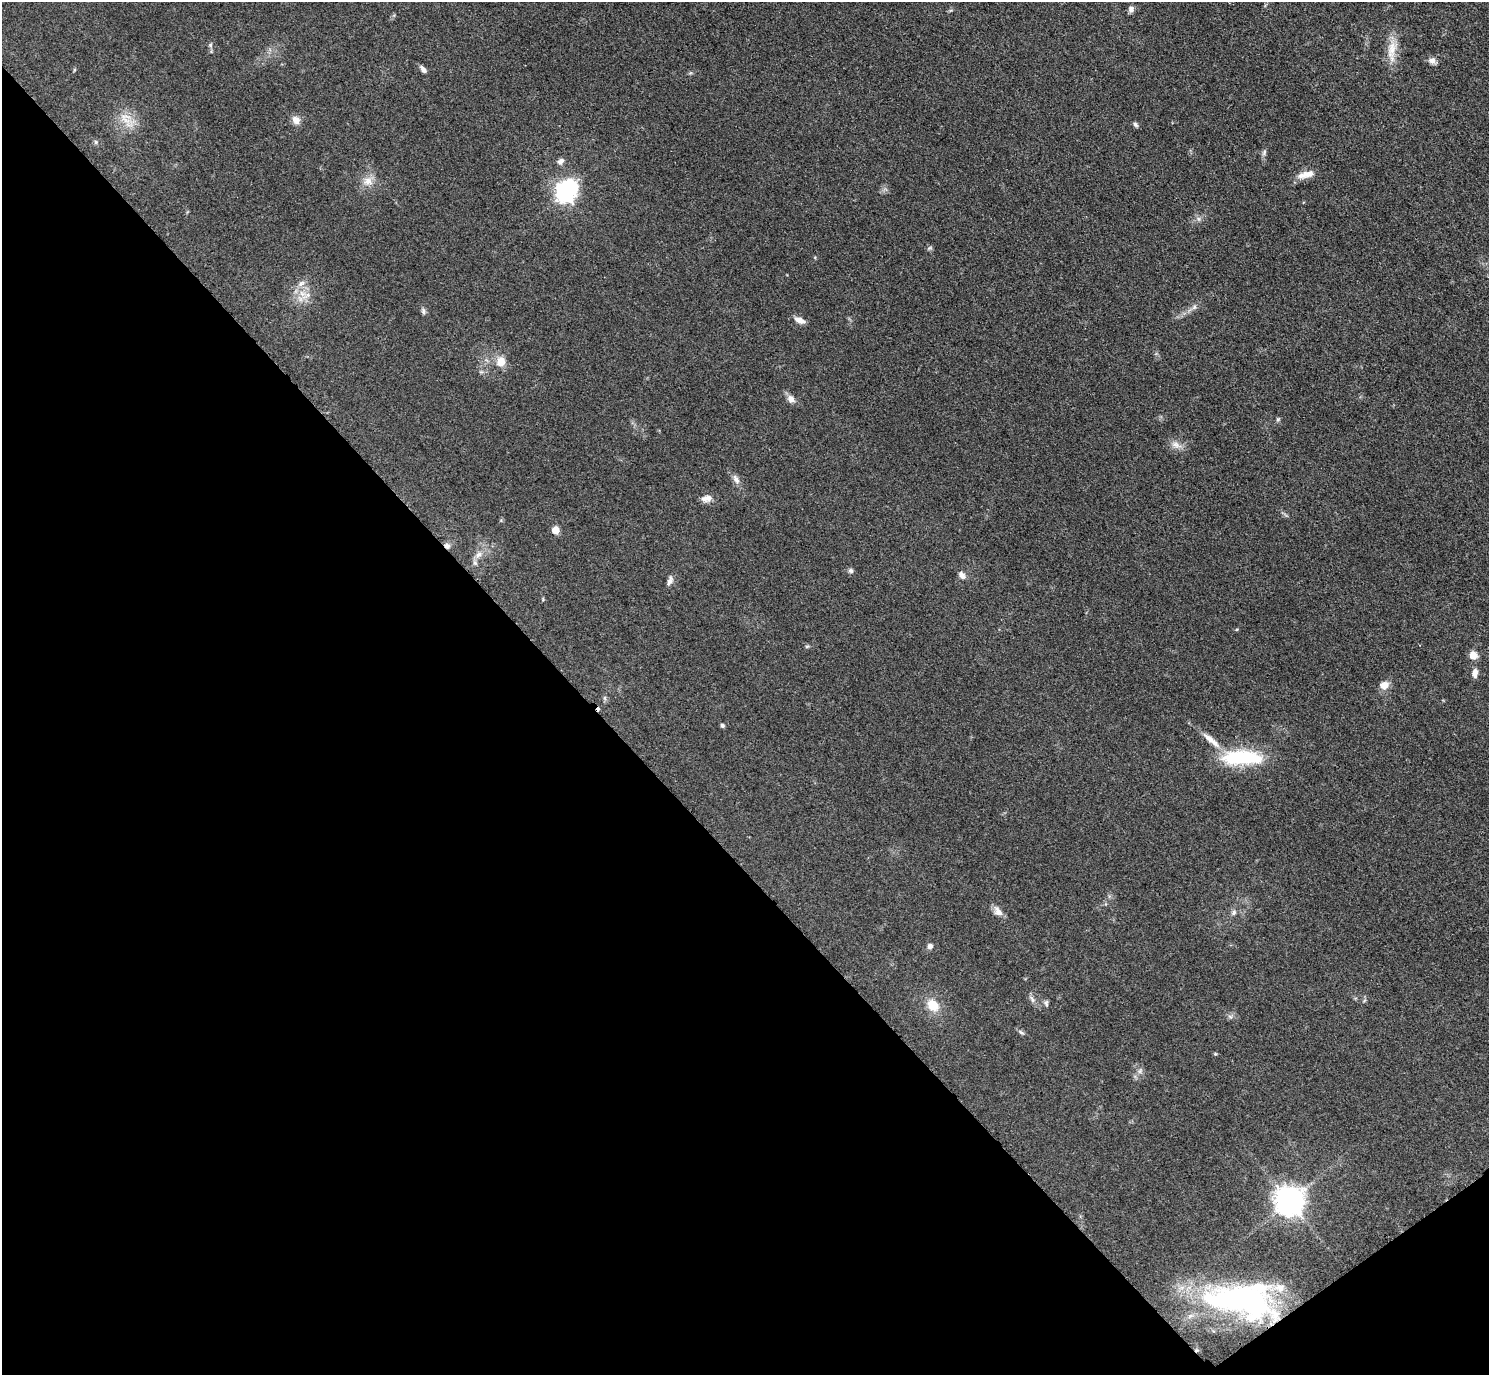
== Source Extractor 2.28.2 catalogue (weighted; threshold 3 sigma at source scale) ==
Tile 14 of 4 x 4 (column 2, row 4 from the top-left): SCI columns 1503-2989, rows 313-1685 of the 5979 x 5976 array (HDU 1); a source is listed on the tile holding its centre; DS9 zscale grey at full resolution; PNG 1491 x 1377 px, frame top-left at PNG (2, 2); no overlay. Shown black and unused: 40% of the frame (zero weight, under 3 of 4 exposures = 2% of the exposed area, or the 3 px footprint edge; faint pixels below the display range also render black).
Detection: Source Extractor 2.28.2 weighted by HDU 2 'WHT'; one run over the whole footprint, this tile lists its part. Background 0.0454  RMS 0.006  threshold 0.0271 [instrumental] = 3 sigma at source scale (4.5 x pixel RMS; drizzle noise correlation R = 1.50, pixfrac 1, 0.05/0.05 arcsec/px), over >= 5 px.
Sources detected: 54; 2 cosmic-ray / hot-pixel residue — not listed; the other 52 listed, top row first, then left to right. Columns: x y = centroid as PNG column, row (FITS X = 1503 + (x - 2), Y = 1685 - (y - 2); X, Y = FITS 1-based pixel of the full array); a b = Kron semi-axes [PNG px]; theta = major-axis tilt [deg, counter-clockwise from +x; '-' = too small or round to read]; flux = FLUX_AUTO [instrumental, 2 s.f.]
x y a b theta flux
1131 9 8 6 86 2.3
210 45 6 5 - 1
1392 51 36 12 84 11
1432 61 9 7 -28 3
423 69 10 5 -51 2.4
74 70 6 3 72 0.57
126 119 25 13 -47 10
296 120 11 9 -56 4
1135 124 8 5 -51 1.3
96 142 6 5 - 0.98
1264 153 8 6 74 1.5
561 161 9 6 43 2.3
1308 174 25 9 17 6.6
368 181 14 12 12 6
565 192 9 8 - 270
929 248 7 5 12 1
301 283 11 6 37 2.9
306 296 18 6 24 5
1194 307 7 6 - 1.7
423 311 9 5 -88 1.5
799 320 13 6 -26 4.2
501 362 11 9 79 7.8
791 399 11 8 -50 3.5
1278 419 5 5 - 0.94
1176 445 16 8 -22 4.3
736 479 14 7 -59 3.2
708 498 13 10 23 4
555 530 5 5 - 10
447 546 8 7 - 2.4
478 555 12 8 44 4
851 571 6 6 - 1.5
962 575 11 7 -50 2.7
670 581 12 6 70 2.4
543 599 5 4 - 0.62
807 646 6 4 2 0.76
1473 655 8 7 - 6.4
1475 673 11 7 85 3.4
1384 685 11 9 19 5.1
722 726 5 4 - 1.2
1211 740 32 8 -40 8
1242 757 50 16 0 43
998 911 14 9 -54 4.2
1234 912 8 6 48 1.8
930 946 8 7 - 2
1032 999 12 5 -54 2.3
1046 1003 9 5 -89 1.3
933 1006 13 10 -49 12
1230 1017 7 4 -2 1.3
1021 1032 11 5 -38 1.4
1140 1071 8 6 69 1.9
1289 1201 10 9 - 870
1243 1300 80 36 -5 160
Overlapping masked pixels (flux is a lower limit): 2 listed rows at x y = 447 546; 1243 1300